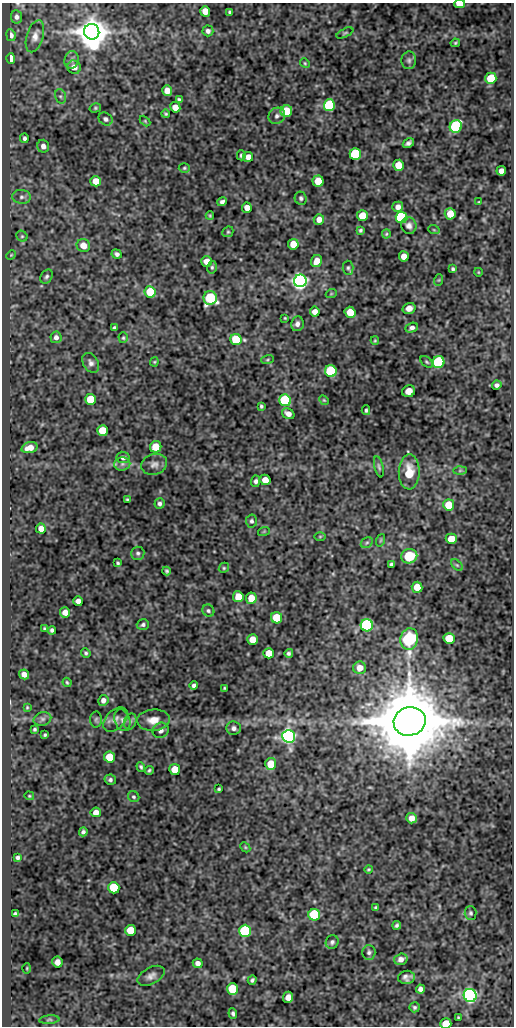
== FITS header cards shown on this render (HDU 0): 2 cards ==
NAXIS1  =                  512
NAXIS2  =                 1024

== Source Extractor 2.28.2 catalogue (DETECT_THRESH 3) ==
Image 512 x 1024 px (HDU 0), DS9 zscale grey, 1 PNG px = 1 image px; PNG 516 x 1028 px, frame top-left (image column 1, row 1024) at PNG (2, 3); each listed source drawn as its Kron ellipse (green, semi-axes under 4 px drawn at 4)
Background 50.7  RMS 0.56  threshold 1.69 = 3 sigma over >= 5 px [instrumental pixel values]
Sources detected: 203; all 203 listed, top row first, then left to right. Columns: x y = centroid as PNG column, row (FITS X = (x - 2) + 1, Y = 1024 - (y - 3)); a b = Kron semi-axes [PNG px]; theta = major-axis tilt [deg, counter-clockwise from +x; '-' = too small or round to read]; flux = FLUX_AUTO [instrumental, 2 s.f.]
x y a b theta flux
460 4 5 3 - 710
205 11 5 5 - 480
230 12 4 4 - 78
16 17 7 5 -83 120
208 31 5 5 - 130
92 32 8 7 - 94000
345 33 9 4 26 57
11 35 6 4 -82 160
35 36 17 8 73 280
455 43 4 3 - 50
11 58 5 4 - 430
72 60 9 7 74 150
409 60 9 7 85 120
305 63 5 4 - 46
74 67 7 6 - 290
491 78 5 5 - 1800
167 91 5 5 - 390
60 96 7 5 -71 81
179 99 4 3 - 56
329 105 6 5 - 5000
175 107 5 5 - 370
95 108 6 4 15 54
286 111 6 5 - 1200
166 114 4 4 - 51
277 116 9 7 43 150
106 119 7 6 - 110
145 121 6 4 -46 43
456 126 6 6 - 5800
24 138 5 3 - 88
408 143 6 4 31 110
43 146 6 6 - 170
355 154 6 5 - 3500
241 155 5 4 - 70
248 157 5 5 - 280
399 165 5 5 - 740
184 168 5 4 - 54
501 171 5 4 - 240
96 181 5 5 - 540
318 181 5 5 - 920
22 197 9 7 -5 140
301 198 7 6 - 82
222 202 5 4 - 110
479 202 4 2 - 27
398 207 5 5 - 210
247 208 5 5 - 350
450 214 6 5 - 520
210 216 4 3 - 45
362 216 5 5 - 720
402 217 6 5 - 5600
319 219 5 5 - 240
409 226 8 7 - 180
360 230 4 4 - 62
434 230 6 3 -18 37
228 232 6 5 - 57
386 234 4 4 - 41
22 236 6 5 - 65
293 244 5 5 - 670
83 246 7 6 - 440
117 254 5 4 - 100
11 255 5 4 - 42
404 256 5 5 - 360
207 261 5 5 - 420
317 261 6 5 - 410
212 267 6 5 - 66
348 268 7 5 -87 74
453 269 4 3 - 63
478 272 4 3 - 30
47 277 7 5 57 95
439 280 6 3 71 42
300 281 6 6 - 18000
150 292 6 5 - 1200
331 294 5 3 - 34
210 298 7 6 - 3500
409 308 6 5 - 210
315 312 5 5 - 270
350 312 5 5 - 700
285 318 3 2 - 33
297 324 7 6 - 160
114 328 4 4 - 92
412 328 6 4 22 120
56 337 6 5 - 140
123 338 5 4 - 52
236 340 6 5 - 1700
375 340 4 4 - 38
267 360 6 3 19 43
154 362 4 4 - 41
426 362 7 4 -41 60
439 362 6 6 - 4700
91 363 11 7 -58 150
331 371 6 6 - 3400
497 385 5 4 - 110
409 391 7 6 - 260
90 399 5 5 - 1100
285 400 6 6 - 4200
324 400 5 4 - 43
261 406 4 3 - 62
366 410 5 3 - 64
288 414 6 5 - 220
103 431 5 5 - 970
156 447 6 5 - 770
29 448 8 5 17 370
123 457 6 5 - 130
122 464 8 6 2 130
154 464 13 10 17 240
379 467 11 4 -76 85
460 471 6 4 1 62
409 472 17 10 88 750
265 480 5 5 - 430
256 481 6 4 84 100
127 499 3 3 - 39
159 504 5 5 - 99
449 505 5 5 - 970
251 521 6 5 - 95
41 529 5 5 - 290
264 531 6 3 19 39
320 536 6 4 1 44
451 539 5 5 - 600
381 540 6 4 71 42
367 543 6 4 30 66
138 553 7 6 - 93
409 556 8 7 - 890
118 563 4 3 - 56
391 564 3 3 - 62
457 565 7 4 -44 59
224 568 5 4 - 52
167 571 4 3 - 65
417 587 5 5 - 730
238 597 5 5 - 640
251 598 6 5 - 550
78 601 5 5 - 190
208 611 6 5 - 74
65 612 5 5 - 250
277 618 6 5 - 1100
143 625 6 5 - 82
367 625 6 6 - 6800
45 629 4 3 - 54
52 630 4 4 - 81
449 638 5 5 - 1100
409 639 11 9 77 3900
253 640 5 5 - 650
86 653 5 4 - 66
269 653 5 5 - 610
289 653 4 3 - 80
360 668 6 6 - 340
24 674 5 5 - 230
67 682 5 3 - 50
194 686 4 4 - 100
225 688 3 3 - 41
103 700 5 5 - 160
27 707 4 4 - 40
42 719 9 6 14 130
96 719 8 6 88 79
115 719 14 9 46 240
122 720 11 7 -71 170
153 720 16 10 4 430
130 721 8 6 70 120
410 721 16 14 13 530000
234 728 7 7 - 130
35 729 3 3 - 61
161 730 8 7 - 170
45 735 4 3 - 56
289 736 6 6 - 18000
110 757 5 5 - 990
271 764 6 5 - 820
141 767 5 4 - 63
175 769 5 5 - 740
149 770 4 3 - 56
110 780 6 5 - 86
219 789 3 3 - 53
29 796 5 4 - 41
134 797 6 5 - 68
96 812 5 5 - 260
412 818 5 5 - 310
83 832 4 4 - 84
245 847 6 4 -46 51
18 857 4 4 - 81
368 869 4 4 - 45
114 888 6 5 - 1600
376 908 3 3 - 64
471 913 7 6 - 76
15 914 4 4 - 90
314 915 6 6 - 3000
397 925 4 3 - 76
130 930 5 5 - 950
245 931 6 6 - 4000
332 942 7 6 - 98
369 952 7 6 - 100
401 959 7 5 17 190
57 962 5 5 - 210
198 963 5 4 - 160
27 968 5 3 - 36
151 976 14 8 28 210
406 977 8 6 5 170
252 980 5 3 - 77
232 989 6 5 - 1600
420 989 4 4 - 170
470 995 7 6 - 16000
288 997 5 5 - 310
414 1007 5 5 - 73
233 1014 5 4 - 83
458 1017 3 2 - 33
49 1020 10 4 5 77
446 1024 5 5 - 930
At the frame edge (FLAGS 8, measured only in part): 2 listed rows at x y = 460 4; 446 1024